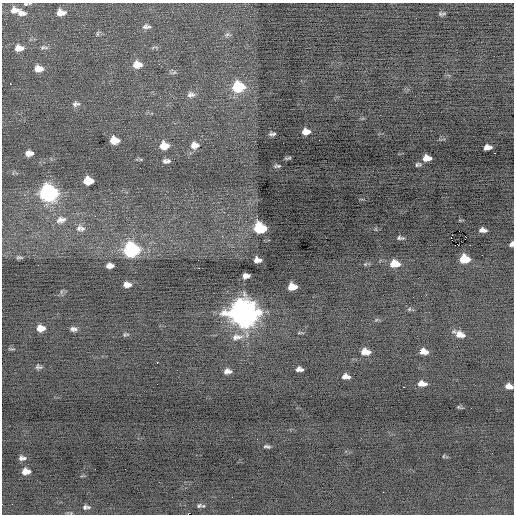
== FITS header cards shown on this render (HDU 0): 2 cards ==
NAXIS1  =                  512 / Axis length
NAXIS2  =                  512 / Axis length

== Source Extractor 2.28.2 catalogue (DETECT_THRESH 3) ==
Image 512 x 512 px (HDU 0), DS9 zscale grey, 1 PNG px = 1 image px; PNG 516 x 516 px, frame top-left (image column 1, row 512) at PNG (2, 3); no overlay
Background -0.238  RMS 0.7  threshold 2.1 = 3 sigma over >= 5 px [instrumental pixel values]
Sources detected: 90; all 90 listed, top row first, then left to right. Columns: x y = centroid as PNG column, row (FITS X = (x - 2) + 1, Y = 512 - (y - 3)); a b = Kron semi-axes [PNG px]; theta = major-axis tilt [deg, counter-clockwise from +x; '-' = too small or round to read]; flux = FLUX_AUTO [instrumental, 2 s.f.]
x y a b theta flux
25 4 7 4 7 77
14 10 20 7 -9 430
61 12 10 7 -3 370
20 13 12 6 -12 240
440 14 8 5 -41 99
146 26 12 7 0 200
97 34 8 4 77 86
227 34 10 6 8 120
44 47 13 5 0 150
154 47 12 2 11 71
19 48 11 8 2 400
137 65 10 8 -3 530
38 69 10 7 -3 430
173 72 10 5 15 110
10 84 3 2 - 54
238 87 10 9 - 2500
191 94 11 8 3 220
76 104 10 7 5 170
306 132 7 5 1 370
272 134 6 3 2 99
112 141 7 4 -84 350
116 141 7 6 - 360
194 145 8 6 -2 240
164 146 9 7 -2 640
487 147 8 5 3 290
29 153 7 5 2 290
286 158 5 4 - 59
289 158 6 3 18 47
427 158 7 5 0 450
165 161 6 4 -58 86
168 161 8 6 -26 110
418 164 7 4 7 97
277 166 6 3 1 82
88 181 8 6 -2 940
48 193 10 9 - 12000
61 220 15 10 12 390
260 228 9 7 -6 3500
79 229 12 5 71 180
82 229 9 9 - 210
376 229 6 4 -71 53
483 230 7 4 -5 210
222 236 3 3 - 71
400 238 8 4 -6 110
451 238 4 3 - 630
465 238 4 2 - 68
511 244 5 4 - 140
458 245 2 2 - 12000
131 250 10 8 -4 6900
482 255 2 2 - 26
19 257 10 4 -7 100
464 259 8 6 -7 1100
257 260 7 5 -3 290
365 264 6 5 - 70
394 264 10 7 -1 810
38 265 2 2 - 38
110 266 7 5 4 260
199 268 3 2 - 40
246 276 7 5 5 250
127 285 9 6 -5 290
292 287 8 6 2 610
61 292 7 4 73 82
409 309 6 5 - 68
243 312 12 10 -2 57000
376 320 6 4 18 61
41 328 9 7 -1 440
73 329 9 5 -9 160
300 333 9 3 -3 58
459 334 10 5 -23 390
126 335 8 5 8 84
237 337 18 9 5 490
12 349 12 2 0 58
424 351 8 5 -12 350
365 352 9 6 -7 440
38 367 8 5 -11 110
298 369 6 4 45 140
301 370 5 4 - 79
227 371 9 6 4 250
346 377 8 5 -6 260
422 384 9 6 -4 300
509 386 7 5 -14 250
403 387 2 2 - 250
459 407 6 3 -18 62
267 446 8 4 -8 100
443 456 5 3 - 41
22 458 8 5 -1 180
95 469 2 2 - 30
26 471 8 6 0 400
383 492 2 2 - 61
199 506 9 6 33 130
86 507 10 5 5 150
At the frame edge (FLAGS 8, measured only in part): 4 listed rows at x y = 25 4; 20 13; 511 244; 509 386